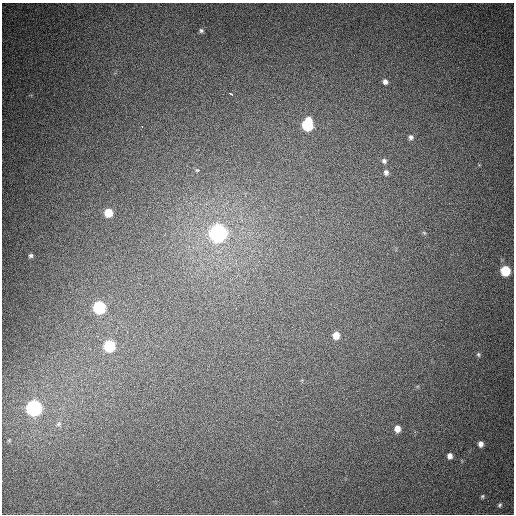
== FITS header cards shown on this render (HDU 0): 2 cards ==
NAXIS1  =                  512
NAXIS2  =                  512

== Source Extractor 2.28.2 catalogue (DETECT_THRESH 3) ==
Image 512 x 512 px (HDU 0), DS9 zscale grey, 1 PNG px = 1 image px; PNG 516 x 516 px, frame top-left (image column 1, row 512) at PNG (2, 3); no overlay
Background 589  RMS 17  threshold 50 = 3 sigma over >= 5 px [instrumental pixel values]
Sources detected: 25; all 25 listed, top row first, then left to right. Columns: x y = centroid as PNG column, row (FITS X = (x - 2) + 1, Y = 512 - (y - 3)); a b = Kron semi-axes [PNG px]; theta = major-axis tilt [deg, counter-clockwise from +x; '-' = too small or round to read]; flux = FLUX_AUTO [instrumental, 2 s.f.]
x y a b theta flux
201 30 6 5 - 2100
385 82 6 6 - 4100
230 93 4 3 - 12000
307 125 8 7 - 97000
142 127 3 2 - 4100
411 137 6 6 - 3200
384 161 7 6 - 3600
197 170 5 4 - 1100
386 172 8 7 - 3900
108 213 7 6 - 23000
218 233 8 7 - 630000
424 233 5 5 - 1500
31 256 5 5 - 2400
505 271 7 6 - 52000
99 307 7 7 - 140000
336 335 7 6 - 11000
109 346 7 7 - 85000
478 354 6 5 - 1700
34 408 7 7 - 390000
59 424 9 7 35 4200
397 429 7 6 - 8700
481 444 6 5 - 5200
450 456 6 5 - 4900
482 496 6 5 - 1700
499 505 6 5 - 2100